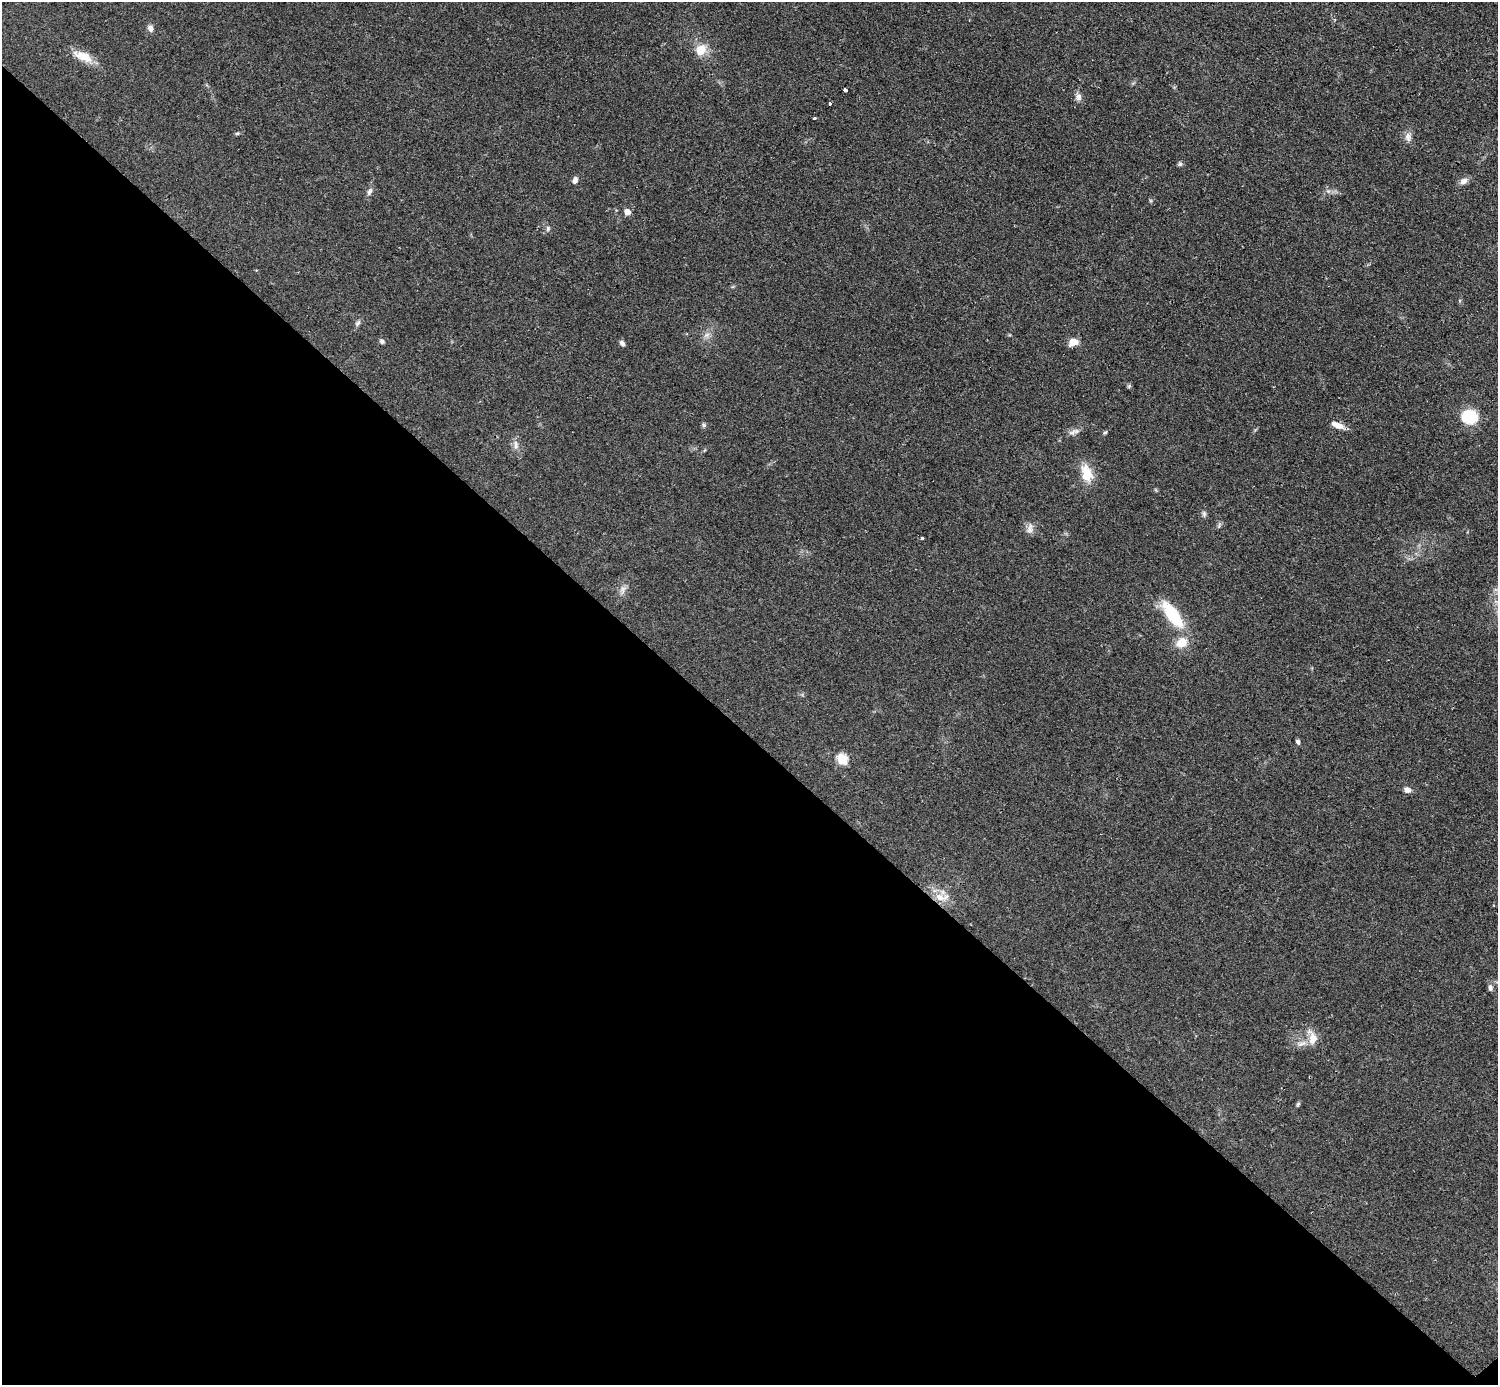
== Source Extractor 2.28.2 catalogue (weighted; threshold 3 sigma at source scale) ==
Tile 14 of 4 x 4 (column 2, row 4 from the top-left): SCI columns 1504-2999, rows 307-1689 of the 5993 x 5993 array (HDU 1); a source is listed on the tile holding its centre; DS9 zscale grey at full resolution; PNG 1500 x 1387 px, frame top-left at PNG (2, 2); no overlay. Shown black and unused: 47% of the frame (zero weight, under 2 of 3 exposures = <1% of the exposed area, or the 3 px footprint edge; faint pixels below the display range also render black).
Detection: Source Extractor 2.28.2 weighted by HDU 2 'WHT'; one run over the whole footprint, this tile lists its part. Background 0.0508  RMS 0.0077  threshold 0.0346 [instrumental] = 3 sigma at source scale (4.5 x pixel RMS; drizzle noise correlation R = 1.50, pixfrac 1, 0.05/0.05 arcsec/px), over >= 5 px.
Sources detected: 43; all 43 listed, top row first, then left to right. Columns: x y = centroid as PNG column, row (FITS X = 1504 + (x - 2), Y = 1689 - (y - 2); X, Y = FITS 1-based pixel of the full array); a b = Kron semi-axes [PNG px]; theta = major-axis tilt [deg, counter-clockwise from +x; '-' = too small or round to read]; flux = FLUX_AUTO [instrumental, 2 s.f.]
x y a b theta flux
150 28 8 6 -71 3.4
701 50 15 12 54 12
83 56 29 11 -23 12
845 90 3 3 - 4.2
1078 97 11 8 -82 3.4
830 104 3 3 - 1.7
815 118 3 3 - 2.4
237 133 6 4 1 1
1408 137 13 9 -80 4.4
1180 164 6 6 - 1.5
575 180 8 5 68 3.1
1463 181 11 8 35 4
369 192 11 6 62 2.8
627 212 5 5 - 7.9
548 228 7 5 77 1.7
358 323 9 5 52 2
707 335 10 6 27 3.2
382 341 6 6 - 1.8
1073 342 8 6 21 10
622 343 7 5 -53 2.2
1129 386 6 4 46 1.1
1469 417 12 11 - 38
704 425 6 5 - 1.6
1338 425 16 7 -22 6.3
1072 432 16 7 29 4
1105 432 6 4 41 1.1
516 445 14 6 -80 4.1
1087 473 23 13 -73 17
1156 490 6 3 -70 0.78
1204 514 8 5 -81 1.7
1030 528 16 8 74 4.2
922 538 3 3 - 2.7
623 590 14 8 76 4.3
1172 615 28 11 -53 42
1181 643 14 11 28 12
1298 742 6 4 -52 1.7
842 759 6 5 - 51
1407 790 8 6 -19 3.8
941 897 22 10 -1 9.9
1490 988 8 6 -82 2.4
1312 1038 21 11 -75 9.6
1301 1044 16 7 12 5
1298 1104 6 5 - 1.1